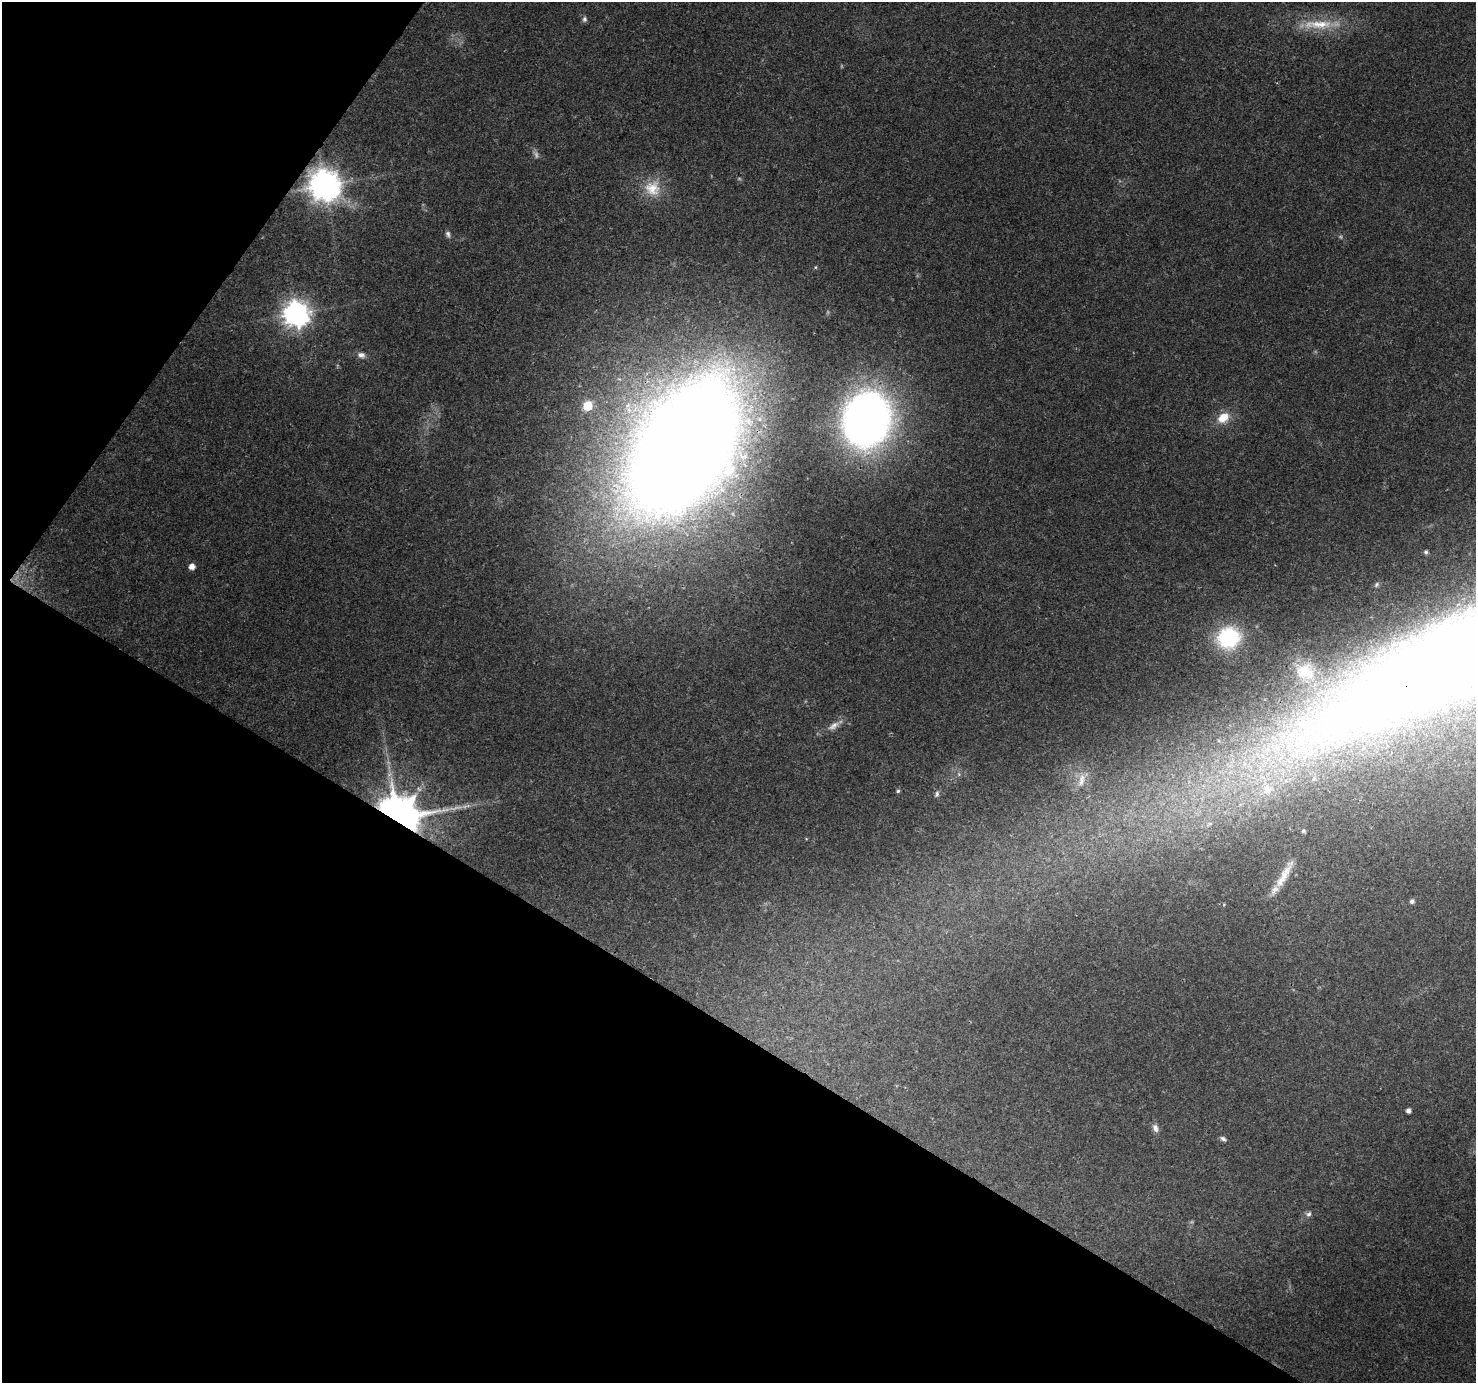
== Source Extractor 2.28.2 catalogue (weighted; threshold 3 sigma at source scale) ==
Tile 9 of 4 x 4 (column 1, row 3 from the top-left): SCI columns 2-1475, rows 1571-2951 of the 5905 x 5969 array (HDU 1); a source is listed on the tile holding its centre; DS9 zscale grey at full resolution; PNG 1478 x 1385 px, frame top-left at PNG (2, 2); no overlay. Shown black and unused: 32% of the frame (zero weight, under 3 of 4 exposures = <1% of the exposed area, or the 3 px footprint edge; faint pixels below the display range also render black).
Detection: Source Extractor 2.28.2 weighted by HDU 2 'WHT'; one run over the whole footprint, this tile lists its part. Background 0.0422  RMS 0.0038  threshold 0.0172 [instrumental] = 3 sigma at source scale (4.5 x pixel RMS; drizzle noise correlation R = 1.50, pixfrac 1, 0.0396/0.0396 arcsec/px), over >= 5 px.
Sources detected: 33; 3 too faint to see at this stretch — not listed; the other 30 listed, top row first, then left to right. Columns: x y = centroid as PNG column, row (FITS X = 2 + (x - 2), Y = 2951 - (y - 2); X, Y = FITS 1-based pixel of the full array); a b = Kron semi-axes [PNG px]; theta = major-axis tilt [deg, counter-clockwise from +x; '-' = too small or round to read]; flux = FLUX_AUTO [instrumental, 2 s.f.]
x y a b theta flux
584 19 8 6 78 1
1317 24 48 11 1 14
325 185 10 10 - 670
652 188 23 22 - 10
448 234 10 6 -78 1.1
816 267 5 3 - 0.38
296 314 9 9 - 400
361 355 10 7 -9 1.8
588 406 6 5 - 18
1223 418 14 10 34 6.9
867 419 37 30 77 340
687 450 125 71 61 1100
1426 552 5 4 - 0.84
192 567 5 5 - 3
1376 584 8 6 48 1
1228 638 26 24 26 29
1304 672 20 14 -31 5.7
834 726 18 8 34 2.8
1082 780 20 8 80 3.9
1267 789 14 13 - 5.4
898 791 5 5 - 0.66
937 794 9 6 74 1
398 817 11 10 - 1900
1303 831 5 5 - 0.7
1281 881 55 8 59 7.6
1412 901 6 6 - 1.1
1408 1110 4 4 - 1.5
1155 1128 11 7 -71 1.9
1223 1139 7 5 -26 1.1
1309 1214 8 6 23 1.1
Overlapping masked pixels (flux is a lower limit): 3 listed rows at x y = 325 185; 687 450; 398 817